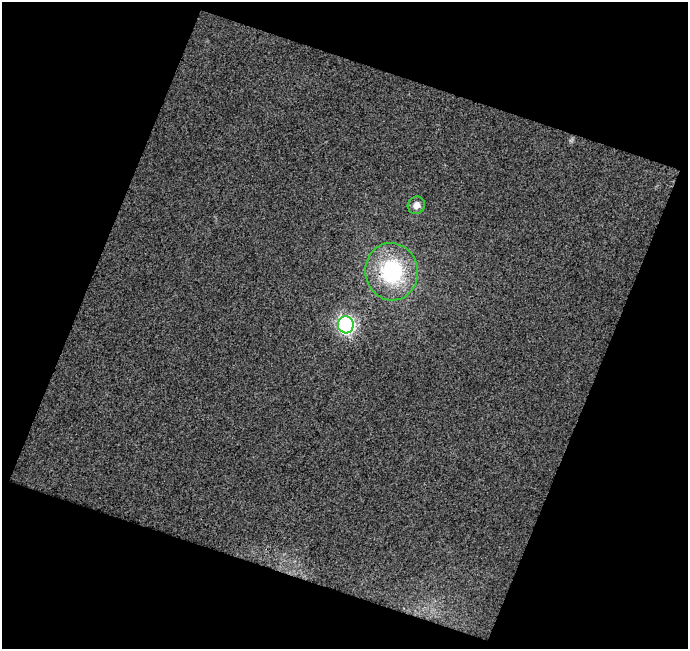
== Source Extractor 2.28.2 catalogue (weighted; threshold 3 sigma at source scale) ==
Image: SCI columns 1-686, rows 28-674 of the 687 x 701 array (HDU 1 of 3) = the unmasked area's bounding box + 8 px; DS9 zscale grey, full resolution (1 PNG px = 1 image px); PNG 690 x 651 px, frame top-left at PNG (2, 2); each listed source drawn as its Kron ellipse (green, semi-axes under 4 px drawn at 4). Shown black and unused: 42% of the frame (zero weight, under 3 of 4 exposures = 3% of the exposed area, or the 3 px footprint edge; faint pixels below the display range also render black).
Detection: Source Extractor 2.28.2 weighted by HDU 2 'WHT'. Background 0.0181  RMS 0.015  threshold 0.0665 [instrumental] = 3 sigma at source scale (4.5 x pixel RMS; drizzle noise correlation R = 1.50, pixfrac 1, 0.0396/0.0396 arcsec/px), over >= 5 px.
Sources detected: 3; all 3 listed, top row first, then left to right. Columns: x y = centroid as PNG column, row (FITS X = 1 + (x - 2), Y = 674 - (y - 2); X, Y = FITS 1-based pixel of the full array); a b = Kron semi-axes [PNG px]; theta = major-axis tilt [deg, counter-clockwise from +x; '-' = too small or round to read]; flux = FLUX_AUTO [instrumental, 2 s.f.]
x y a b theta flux
416 205 9 8 - 9.9
392 272 29 26 -81 130
346 325 8 8 - 260